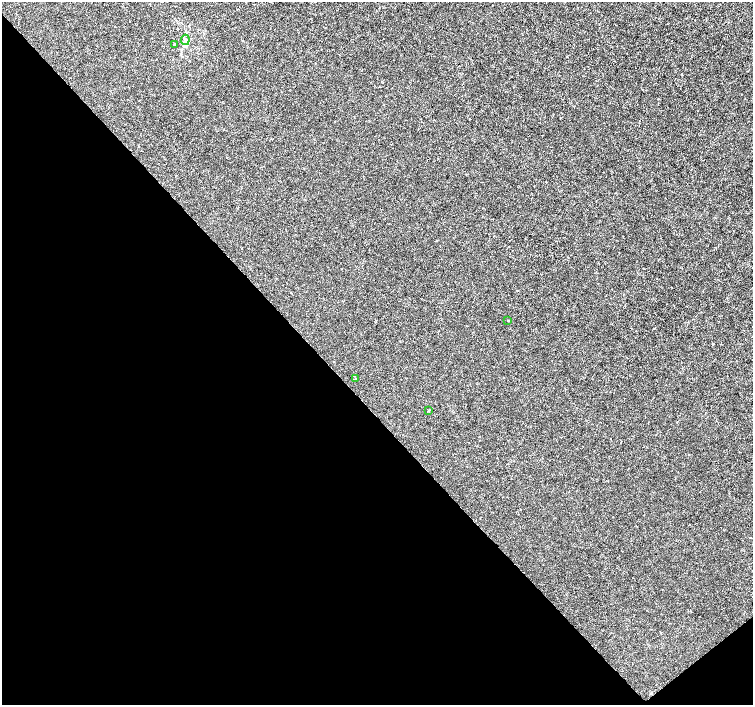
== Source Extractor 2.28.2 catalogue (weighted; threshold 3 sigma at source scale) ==
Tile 14 of 4 x 4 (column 2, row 4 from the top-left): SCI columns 1508-3008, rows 210-1614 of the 6011 x 5972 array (HDU 1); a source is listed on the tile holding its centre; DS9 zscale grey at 2 x 2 block average (1 PNG px = mean of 2 x 2 image px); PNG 755 x 707 px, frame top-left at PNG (2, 2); each listed source drawn as its Kron ellipse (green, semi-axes under 4 px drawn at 4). Shown black and unused: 43% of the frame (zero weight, under 3 of 4 exposures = <1% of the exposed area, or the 3 px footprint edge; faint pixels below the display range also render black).
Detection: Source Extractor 2.28.2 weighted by HDU 2 'WHT'; one run over the whole footprint, this tile lists its part. Background -2.35e-04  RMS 0.0012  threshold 0.00539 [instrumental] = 3 sigma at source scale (4.5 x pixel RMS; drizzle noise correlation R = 1.50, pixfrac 1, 0.0396/0.0396 arcsec/px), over >= 5 px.
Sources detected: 5; all 5 listed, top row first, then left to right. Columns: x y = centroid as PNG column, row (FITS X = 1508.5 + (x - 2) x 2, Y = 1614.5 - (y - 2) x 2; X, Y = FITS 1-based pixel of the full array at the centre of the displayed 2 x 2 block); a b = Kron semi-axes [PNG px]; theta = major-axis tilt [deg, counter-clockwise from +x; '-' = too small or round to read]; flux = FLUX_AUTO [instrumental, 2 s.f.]
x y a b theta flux
185 40 5 3 - 0.54
174 44 3 3 - 0.24
508 320 2 2 - 0.23
355 378 2 2 - 0.11
429 410 3 3 - 0.19